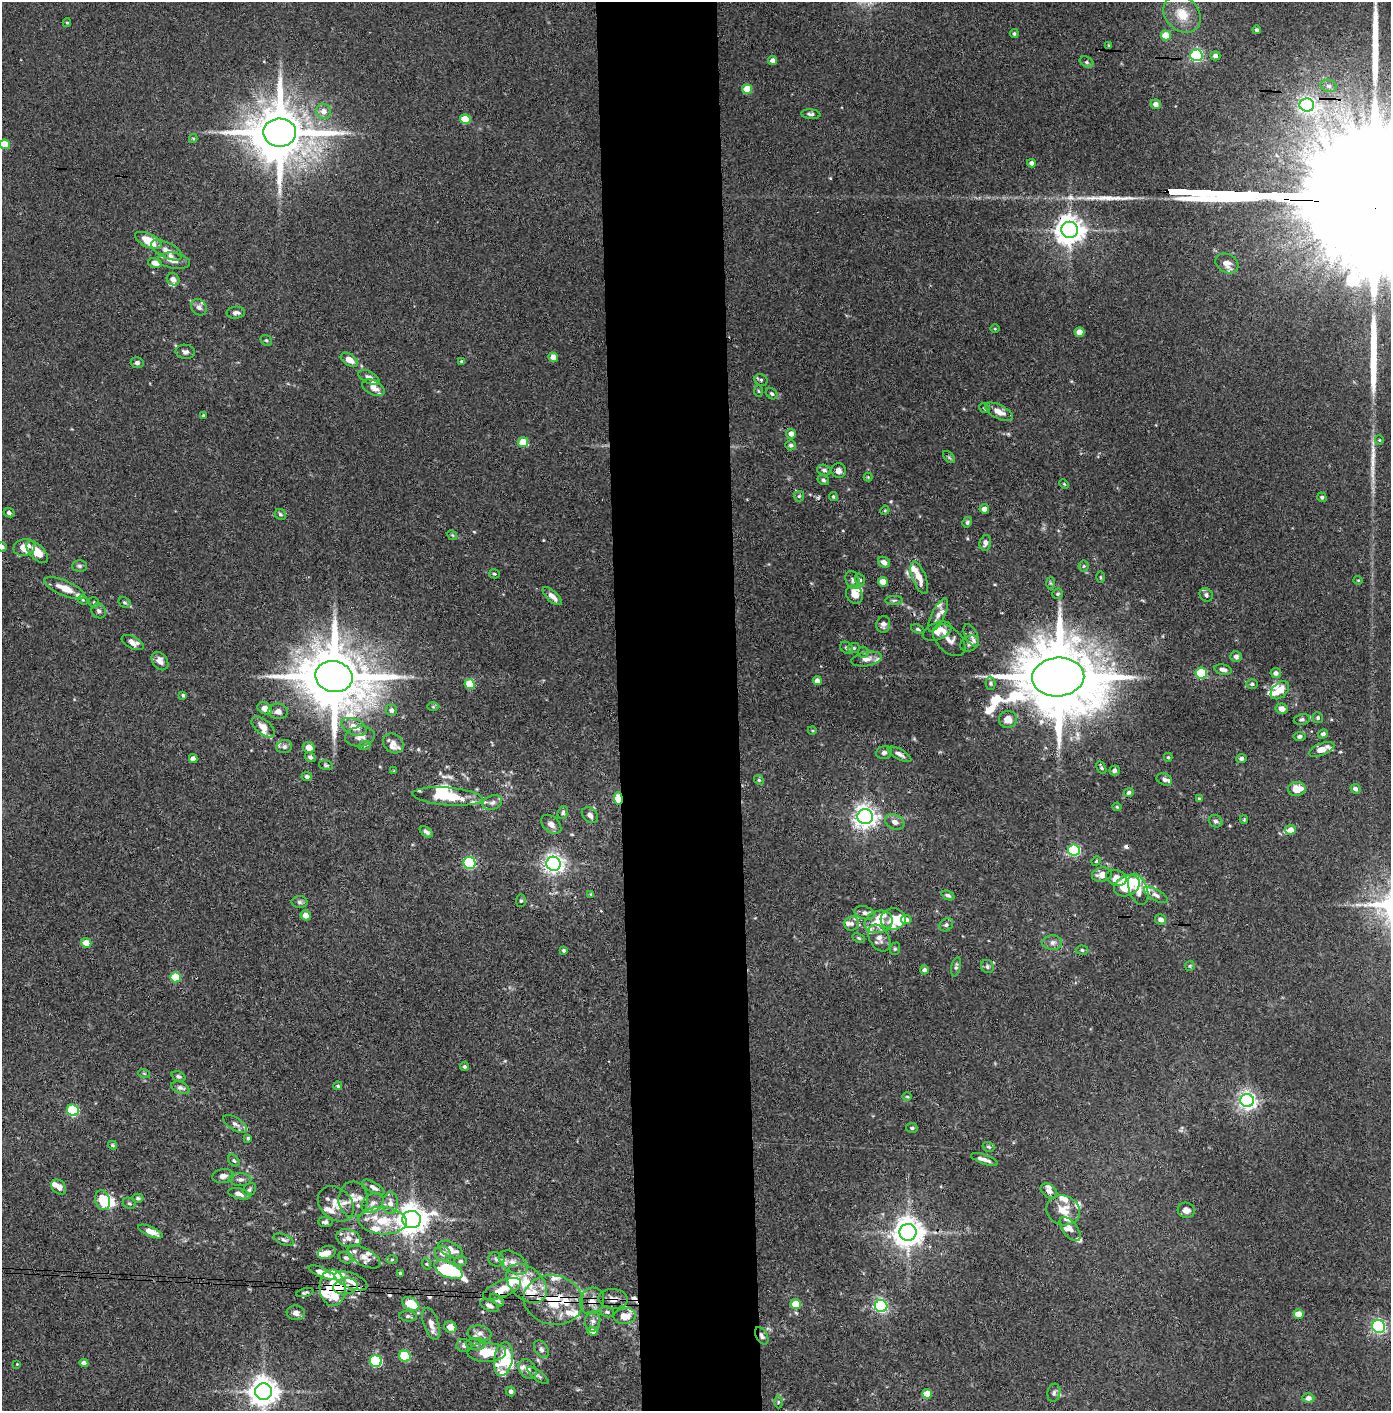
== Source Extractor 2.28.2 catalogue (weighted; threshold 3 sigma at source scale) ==
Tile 5 of 3 x 3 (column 2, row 2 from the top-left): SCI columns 1464-2852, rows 1413-2821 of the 4314 x 4236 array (HDU 1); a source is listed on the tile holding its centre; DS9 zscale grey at full resolution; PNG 1393 x 1413 px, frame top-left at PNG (2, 2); each listed source drawn as its Kron ellipse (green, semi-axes under 4 px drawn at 4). Shown black and unused: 9% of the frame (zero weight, under 3 of 4 exposures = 6% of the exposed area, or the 3 px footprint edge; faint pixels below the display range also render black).
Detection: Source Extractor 2.28.2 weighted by HDU 2 'WHT'; one run over the whole footprint, this tile lists its part. Background 0.0738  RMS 0.0052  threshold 0.0235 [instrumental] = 3 sigma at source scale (4.5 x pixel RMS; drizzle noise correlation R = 1.50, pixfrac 1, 0.05/0.05 arcsec/px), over >= 5 px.
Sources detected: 381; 1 too faint to see at this stretch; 4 inside a brighter object's white glare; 6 cosmic-ray / hot-pixel residue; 4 long thin detections or spike segments (spike, bleed or trail) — neither listed nor drawn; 74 inside a brighter listed object's ellipse — not listed separately; the other 292 listed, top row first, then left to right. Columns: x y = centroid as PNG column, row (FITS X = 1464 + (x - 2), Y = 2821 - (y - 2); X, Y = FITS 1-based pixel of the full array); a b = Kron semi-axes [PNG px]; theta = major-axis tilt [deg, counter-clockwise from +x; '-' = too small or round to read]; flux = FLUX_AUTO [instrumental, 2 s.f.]
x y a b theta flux
1182 14 20 16 -46 12
67 23 4 4 - 0.66
1257 30 4 4 - 1.1
1014 33 4 4 - 0.97
1166 35 5 5 - 11
1109 45 4 3 - 0.59
1196 55 6 6 - 77
1215 56 5 4 - 1.8
773 60 4 4 - 2.5
1086 62 7 5 -28 1.1
1329 86 8 6 -15 1.4
747 89 5 4 - 13
1156 104 5 4 - 2.8
1307 105 7 6 - 160
324 111 7 7 - 3.8
811 114 9 5 -4 1.5
465 119 5 5 - 16
280 133 16 14 -2 4000
193 138 4 4 - 0.61
5 144 5 4 - 12
1031 163 4 4 - 2.1
1070 230 8 8 - 720
148 240 14 6 -24 11
166 250 17 7 -27 4.1
174 261 16 8 -9 3.5
155 263 7 5 -13 3.4
1227 263 12 9 -28 3.6
173 279 7 5 -38 2.6
199 307 9 7 -54 1.9
236 313 9 6 3 1.7
995 329 5 3 - 0.45
1079 332 5 5 - 5.3
266 340 6 5 - 0.86
185 352 10 7 -8 1.9
553 357 5 4 - 5.2
349 360 10 5 -33 4.9
462 362 4 3 - 1.2
137 363 6 5 - 1.5
369 377 11 6 -26 2.5
761 380 7 5 -25 1
373 388 12 7 -27 3.8
758 391 6 4 -87 0.65
772 394 6 5 - 1.1
985 408 6 4 -41 0.67
999 412 15 7 -26 4.9
203 416 4 4 - 0.81
791 434 5 5 - 3
1379 440 5 4 - 0.59
523 442 5 5 - 13
791 445 5 5 - 1
949 457 7 4 -45 0.81
824 470 7 5 -18 1.2
839 471 7 7 - 2.6
868 477 4 4 - 0.51
823 480 6 5 - 1
1064 484 5 3 - 0.49
799 496 5 5 - 0.92
833 497 4 3 - 0.6
1322 497 5 4 - 0.94
984 509 5 4 - 2.7
885 510 5 3 - 0.52
9 513 5 4 - 1.4
280 514 6 5 - 0.95
967 522 5 4 - 1
452 535 5 4 - 0.62
985 543 8 5 78 2.1
2 547 5 4 - 1.7
24 547 11 8 13 8.6
37 552 13 7 -46 7.6
884 562 6 5 - 3.2
79 566 7 5 -1 1.1
1084 566 5 5 - 0.79
494 574 5 4 - 0.79
1100 577 6 3 -89 0.57
919 578 17 6 -70 6
853 580 9 6 -68 1.8
860 580 6 5 - 0.9
1358 580 4 4 - 0.51
883 582 5 4 - 7.2
1050 583 6 4 -88 0.64
65 588 22 7 -23 8
1058 594 5 5 - 0.91
854 595 9 8 - 4.8
1206 595 7 6 - 1.3
552 596 12 5 -42 3.5
83 600 5 4 - 0.68
894 600 9 4 1 1
94 602 5 4 - 0.81
124 602 6 5 - 0.87
99 611 8 7 - 1.8
938 615 18 6 64 3.5
883 624 8 7 - 2
918 629 7 3 -24 0.77
937 631 15 8 22 5.2
971 635 12 6 -63 2
949 640 19 12 -44 4
133 642 12 6 -26 3.5
970 643 10 7 30 2.2
847 648 7 5 -40 1.4
854 648 6 5 - 0.85
863 652 5 5 - 0.88
1236 657 6 5 - 1.4
867 659 15 7 10 3.3
160 661 10 7 -52 3.8
1223 670 8 5 -13 2.1
1201 673 5 5 - 28
1276 673 5 5 - 1.8
334 677 19 15 -12 5400
1058 677 26 19 6 7300
817 681 4 4 - 3.4
991 683 6 5 - 0.96
470 684 5 5 - 13
1252 684 6 5 - 0.86
1280 690 11 7 44 5.8
183 695 3 3 - 0.89
433 707 6 4 0 0.65
265 708 8 5 -29 5.1
1282 709 6 5 - 2.9
391 710 6 5 - 1.8
278 711 9 8 - 2.9
1318 718 5 5 - 1.1
1008 719 9 8 - 5.5
1302 719 8 5 10 1.2
263 727 14 7 -39 4.7
354 727 13 8 -24 5.9
812 730 4 3 - 0.47
1323 734 5 4 - 1.3
360 736 15 10 8 4.4
1299 736 6 4 7 1.3
393 743 11 9 -41 3.2
365 745 6 4 19 0.84
284 747 8 6 16 1.5
309 747 6 5 - 4.4
1322 749 13 6 21 5.6
884 752 8 6 19 1.6
899 754 13 5 -28 2.3
310 757 5 4 - 1.4
1168 757 4 4 - 0.74
1241 758 5 4 - 1.3
193 759 4 4 - 2.4
326 765 7 5 -15 0.87
1101 768 7 3 -61 0.85
1114 770 5 5 - 1.2
394 771 4 3 - 0.46
307 777 5 4 - 1.4
1164 779 8 5 -21 1.6
759 780 5 4 - 0.7
1297 789 9 7 2 8.2
1355 789 5 4 - 1.8
1129 792 5 4 - 1.3
448 796 35 9 -5 17
1199 798 4 3 - 0.73
618 799 6 4 -87 23
492 803 10 7 19 1.9
1117 807 4 4 - 0.54
563 812 7 5 71 1.1
590 815 9 6 -44 2.1
865 817 7 7 - 400
1244 820 4 3 - 0.53
1216 821 7 6 - 1.5
895 822 10 7 -24 2.9
551 824 11 7 -42 2.6
1291 830 5 5 - 4.9
426 832 7 4 -37 1.6
1074 850 6 5 - 59
1096 861 5 4 - 0.62
470 863 6 6 - 61
553 864 7 7 - 280
1102 875 10 7 9 4.5
1116 878 10 7 -24 4.9
1127 886 13 10 26 16
1138 889 16 9 -71 5.7
591 894 4 4 - 0.57
948 895 7 4 -24 1.2
1156 895 13 5 -29 2.2
521 901 6 5 - 0.88
299 902 8 6 -3 1.3
865 913 10 6 -14 2.2
306 915 5 5 - 4.2
893 919 12 10 4 6.9
906 920 5 4 - 1.6
1161 920 6 5 - 2.1
879 922 14 11 16 11
852 924 7 7 - 1.9
946 925 7 6 - 1.3
859 938 6 4 -27 0.78
879 938 14 9 -59 4.4
86 943 5 4 - 7.3
1052 943 10 7 2 2.5
895 949 6 5 - 0.8
564 950 4 4 - 0.91
1082 950 6 4 -3 0.86
987 966 7 6 - 1.3
1190 966 5 5 - 0.63
956 967 10 4 78 1.3
924 970 4 4 - 1.5
175 977 5 5 - 18
465 1067 4 3 - 1.1
144 1073 6 3 -19 0.56
179 1076 7 5 -22 0.98
338 1086 4 4 - 0.81
180 1088 9 5 -20 1.7
907 1097 5 3 - 0.51
1247 1101 7 6 - 240
73 1110 6 5 - 33
235 1124 13 6 -33 2.4
912 1128 6 5 - 1
248 1138 4 4 - 0.82
113 1145 4 4 - 0.86
989 1147 6 4 -16 0.94
984 1159 14 4 -20 2.6
234 1160 6 4 -49 0.96
223 1176 11 7 9 2.8
240 1179 11 6 -2 1.9
59 1187 8 6 -47 3.1
373 1187 12 5 -30 2.3
249 1190 7 5 45 1.2
1049 1191 9 6 -38 2.9
239 1194 11 5 -14 2.8
138 1198 5 4 - 0.92
353 1199 18 14 -88 6.4
103 1200 10 7 -73 12
129 1203 7 5 -26 0.93
373 1203 12 9 39 3.3
390 1203 11 8 86 3.4
336 1204 20 15 -43 7.5
1063 1210 17 14 -20 8.3
1186 1210 8 7 - 3.1
412 1220 9 8 - 710
383 1221 24 13 -4 14
325 1222 7 5 -2 1.4
1070 1229 14 7 -53 3.2
151 1231 13 5 -23 4.7
908 1232 8 8 - 800
348 1238 12 8 -18 3.9
284 1240 11 5 -23 1.5
451 1249 13 7 -26 5.5
327 1252 9 6 19 3.7
443 1253 8 7 - 3.3
364 1257 18 8 -29 4.4
346 1258 7 5 -26 1.4
496 1259 8 7 - 1.6
392 1260 6 4 1 0.69
460 1261 6 5 - 0.94
513 1262 16 10 -32 4.3
427 1264 6 3 -71 0.61
448 1270 15 7 -26 44
322 1273 14 4 -24 5.4
400 1273 4 3 - 0.76
351 1281 17 7 -22 5.4
527 1283 23 16 -42 15
345 1286 12 8 7 4.1
333 1288 18 13 -86 29
502 1289 20 8 23 5.6
305 1293 9 4 14 1
613 1299 14 10 -4 3.9
497 1300 8 4 -42 1.2
553 1300 30 24 -11 25
592 1301 13 11 66 4.7
411 1304 9 6 -27 16
796 1304 5 4 - 13
490 1306 10 5 -24 1.9
881 1306 6 6 - 98
607 1312 7 5 -20 1
296 1313 9 7 -7 2.6
1299 1314 5 4 - 7.9
408 1316 9 5 -6 1.2
625 1316 11 8 6 7.1
593 1321 10 7 85 2.4
431 1324 16 7 -72 4.1
1378 1326 6 6 - 120
450 1327 6 5 - 4.6
592 1331 5 4 - 3.8
480 1333 12 8 -8 3
762 1336 9 5 -60 1.7
476 1344 9 6 -2 1.7
464 1345 7 6 - 1.6
541 1349 10 6 -58 1.8
487 1352 19 9 0 13
405 1356 6 5 - 29
503 1359 17 9 81 11
376 1361 6 5 - 53
84 1363 4 4 - 1.9
17 1364 3 3 - 0.35
528 1369 11 8 -55 3.1
538 1375 12 4 -37 1.4
511 1391 5 5 - 1.6
263 1392 8 8 - 720
1054 1393 9 6 79 1.6
927 1394 5 4 - 9.6
1308 1398 6 5 - 2.6
778 1402 6 4 89 0.79
Overlapping masked pixels (flux is a lower limit): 13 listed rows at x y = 1307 105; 1070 230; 1058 677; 618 799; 908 1232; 345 1286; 333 1288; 502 1289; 613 1299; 497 1300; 553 1300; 592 1301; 762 1336
Isophote crosses this tile's border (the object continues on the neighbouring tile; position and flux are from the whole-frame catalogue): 2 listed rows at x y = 5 144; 2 547